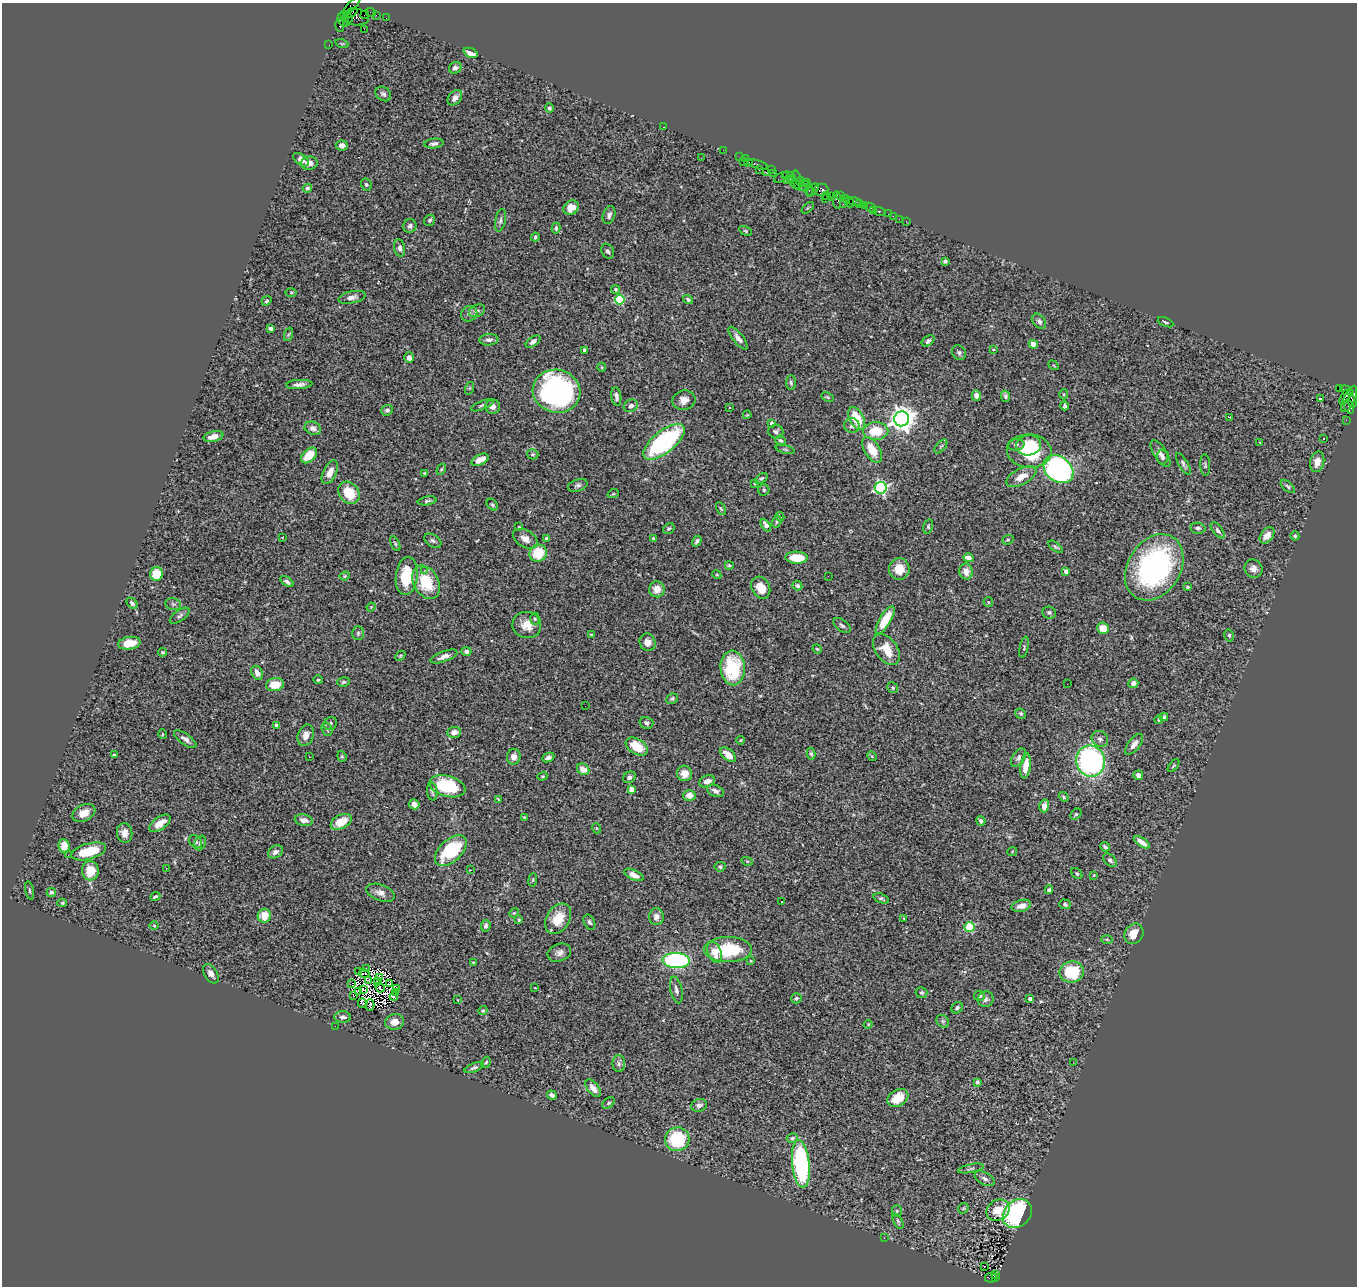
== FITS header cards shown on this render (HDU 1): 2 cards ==
NAXIS1  =                 1355
NAXIS2  =                 1284

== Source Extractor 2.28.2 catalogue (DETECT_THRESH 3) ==
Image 1355 x 1284 px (HDU 1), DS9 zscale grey, 1 PNG px = 1 image px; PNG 1359 x 1288 px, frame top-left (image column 1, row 1284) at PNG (2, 3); each listed source drawn as its Kron ellipse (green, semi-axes under 4 px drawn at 4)
Background 1.56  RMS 0.061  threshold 0.182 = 3 sigma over >= 5 px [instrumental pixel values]
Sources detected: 410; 9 with non-positive FLUX_AUTO (blend fragments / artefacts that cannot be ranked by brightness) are neither listed nor drawn; the other 401 listed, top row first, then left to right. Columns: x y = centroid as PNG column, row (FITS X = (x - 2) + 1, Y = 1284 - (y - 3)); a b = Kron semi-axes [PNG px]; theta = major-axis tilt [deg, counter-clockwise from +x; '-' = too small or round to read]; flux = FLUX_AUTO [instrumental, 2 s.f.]
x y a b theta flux
352 6 12 3 47 68
371 12 5 2 - 94
350 13 8 3 30 280
344 15 3 3 - 85
365 15 4 2 - 84
376 15 2 2 - 23
356 17 13 8 -3 590
349 18 4 3 - 270
386 18 2 2 - 29
343 20 7 5 -57 410
340 26 6 3 -83 210
364 29 2 2 - 3.6
342 44 6 4 -19 5.2
329 45 2 2 - 21
471 53 7 4 -23 37
455 68 6 5 - 19
383 94 8 6 -37 13
455 98 8 6 49 17
549 108 4 4 - 8.9
663 127 3 2 - 35
434 144 9 5 6 14
342 145 6 5 - 17
723 150 2 2 - 30
740 157 2 2 - 28
701 158 2 2 - 2.7
746 159 3 2 - 68
301 160 9 5 -36 17
743 162 2 2 - 150
749 162 3 2 - 62
309 163 8 6 6 25
758 165 10 3 -16 250
772 169 4 3 - 110
759 170 3 2 - 94
766 172 3 2 - 130
774 173 3 2 - 31
785 176 4 2 - 63
789 176 7 3 -26 200
781 177 8 3 27 140
788 180 5 2 - 180
797 180 10 3 -77 180
800 182 5 3 - 230
795 183 8 2 -50 210
807 183 4 2 - 220
366 184 6 5 - 6.5
804 186 6 3 37 170
307 188 5 4 - 8.1
809 189 6 3 87 500
813 190 7 3 52 260
821 190 7 6 - 600
827 195 2 2 - 49
831 196 2 2 - 82
840 196 3 2 - 82
825 198 3 2 - 14
845 199 3 2 - 89
837 200 9 3 -84 280
854 201 6 3 -20 350
849 202 5 3 - 190
843 204 2 2 - 60
860 204 3 3 - 85
864 205 3 3 - 88
870 207 6 3 -23 71
571 208 8 7 - 41
808 208 7 3 45 3.9
873 211 2 2 - 20
879 211 6 3 -20 180
888 214 2 2 - 19
609 215 9 6 71 13
893 216 2 2 - 13
899 219 2 2 - 16
430 220 6 5 - 9.8
500 220 11 5 78 12
906 221 3 2 - 10
410 226 7 6 - 12
556 228 6 3 77 7.8
746 231 7 4 -27 4.8
535 237 4 3 - 6.5
400 248 9 5 -80 14
608 251 8 5 -65 11
945 261 4 3 - 7.8
616 289 4 4 - 5.5
291 292 6 4 1 4.9
352 297 14 6 11 21
688 299 5 4 - 8
620 300 5 5 - 290
267 301 5 3 - 6.1
477 311 8 5 26 12
469 314 8 7 - 14
1039 321 8 6 -54 12
1165 322 8 3 -24 5.9
270 328 4 3 - 8.3
289 334 7 4 70 6.9
738 338 14 5 -52 19
489 340 9 5 4 16
928 341 7 5 37 12
533 342 8 4 35 13
1033 344 4 4 - 67
993 349 3 3 - 3.8
584 350 3 3 - 19
959 353 8 6 -49 11
409 358 5 4 - 18
1053 365 5 3 - 3.8
602 367 4 4 - 3.9
791 383 7 5 -87 8.2
299 384 13 4 4 18
470 388 6 4 71 5.1
1339 388 4 3 - 840
1347 390 7 3 -24 96
557 391 24 21 -15 1100
1063 394 5 3 - 4.4
616 396 9 5 -81 15
976 396 5 4 - 19
1006 396 5 4 - 9.7
827 397 6 4 -27 5.9
1345 397 9 3 61 290
1320 399 3 2 - 3.1
1349 399 14 5 65 560
684 400 11 9 11 33
1352 402 6 4 -87 300
482 405 12 4 23 10
631 406 7 6 - 19
1065 406 4 3 - 11
493 407 7 7 - 23
729 407 3 3 - 11
1349 407 7 4 -68 320
387 410 6 5 - 11
747 415 4 3 - 3.3
1229 417 3 2 - 5.4
857 418 12 7 -62 120
902 419 7 7 - 4000
1346 420 2 2 - 22
771 423 4 3 - 14
852 426 7 7 - 16
313 428 8 6 -23 26
876 431 12 8 0 120
776 432 7 7 - 12
213 437 10 5 13 31
1323 439 2 2 - 3.6
781 440 6 4 -37 7.1
664 442 25 11 39 630
1260 442 3 3 - 5.8
1016 445 8 5 6 12
1029 445 12 10 10 100
941 446 8 3 48 6
785 449 10 3 -15 6
872 450 14 7 -58 86
1029 451 22 16 -4 250
1160 453 15 6 -57 23
533 454 6 5 - 7.2
309 455 9 6 42 78
1162 457 7 5 -88 12
480 460 9 5 27 37
1317 462 10 7 77 39
1183 464 12 4 -59 12
1205 465 11 5 -88 8.1
441 469 6 4 59 4.3
1058 469 16 12 -38 980
330 472 13 6 64 37
425 473 4 3 - 4.1
1021 477 16 8 27 50
761 478 7 4 35 7.1
754 483 3 3 - 5.9
578 485 10 6 19 11
1288 486 8 4 -42 8.9
881 488 6 6 - 750
764 490 5 5 - 7.4
349 493 12 9 -50 110
613 494 6 3 18 4.1
427 501 9 4 10 9
492 505 7 4 -49 6.2
721 509 7 3 -62 5.3
780 517 5 4 - 5.1
777 522 6 4 68 7
766 525 7 4 -58 32
519 527 4 3 - 3.2
928 527 7 5 76 7.2
1198 528 7 5 -9 10
669 529 6 4 32 7.1
1218 530 9 4 -52 12
1267 535 9 6 52 34
1295 536 4 4 - 6
282 537 3 2 - 3.2
547 538 4 3 - 20
525 539 13 8 -30 29
653 539 4 3 - 13
1008 540 6 4 20 5.6
433 541 9 6 -32 10
697 541 6 3 58 9.9
395 543 8 4 -63 6.3
1055 547 8 4 -38 7.4
538 553 9 8 - 120
797 558 11 6 -2 100
969 558 5 4 - 44
729 565 4 4 - 5.8
1154 567 35 26 58 820
899 569 10 10 - 78
1253 569 9 8 - 24
424 571 3 2 - 13
966 571 8 6 -80 35
1066 572 4 4 - 31
156 574 7 6 - 88
717 575 4 3 - 3.9
345 576 5 3 - 5.3
407 576 19 11 84 150
828 576 2 2 - 7
287 582 7 4 -35 12
426 582 18 12 -62 140
797 586 5 4 - 7.6
1188 587 4 3 - 6.6
761 588 11 9 -62 70
657 589 8 7 - 43
988 602 5 4 - 4.7
132 603 6 4 -49 11
173 604 8 6 -12 9.4
371 607 4 3 - 3.5
1049 612 7 6 - 8.8
180 616 11 5 35 11
535 619 6 4 -89 6.6
885 620 16 5 59 120
527 625 14 13 - 53
842 625 10 5 -38 11
1103 628 6 5 - 59
358 633 7 5 90 7.4
591 635 4 3 - 4.5
1229 635 6 4 -78 6.7
648 642 9 8 - 33
129 643 11 6 9 55
1024 647 11 3 78 6.5
817 649 5 4 - 3.7
887 649 17 11 -56 74
466 651 5 4 - 14
162 652 4 4 - 4.6
400 656 6 4 45 5.2
444 656 14 5 21 26
733 668 17 12 -86 270
257 673 7 5 -66 29
318 680 4 4 - 4.4
343 682 6 4 16 7.1
1133 683 5 4 - 15
1067 684 2 2 - 5.1
275 685 9 6 10 81
893 688 6 5 - 6.5
672 699 6 5 - 7.5
585 706 2 2 - 3.1
1021 714 5 5 - 7
1164 717 4 3 - 8.2
1159 720 4 3 - 4.6
646 723 7 6 - 11
330 724 7 6 - 9.3
276 725 3 3 - 10
327 729 7 5 -71 7
454 732 7 5 4 21
162 734 5 3 - 3.4
306 735 11 7 70 28
185 739 13 5 -36 20
1100 739 9 7 -41 16
740 740 4 3 - 4.1
1134 744 12 6 51 25
637 747 12 7 -31 97
811 754 6 4 -78 7.3
114 755 3 3 - 4.9
728 755 9 5 -40 44
342 756 5 4 - 5.2
872 756 5 4 - 4.7
309 757 2 2 - 2.7
514 757 8 6 83 24
548 758 6 4 23 13
1018 758 10 6 57 12
1090 761 15 14 - 840
1026 766 12 5 81 46
1173 766 7 3 51 5.3
583 769 6 5 - 46
684 773 8 7 - 36
1138 775 5 4 - 23
542 776 5 4 - 4.3
629 777 7 5 28 15
707 781 8 5 24 31
447 786 18 10 -15 230
632 789 4 4 - 82
715 791 9 5 -24 19
432 792 9 5 -84 9
689 795 6 5 - 36
1064 797 5 4 - 7.1
498 799 3 2 - 3.2
414 804 5 4 - 19
1044 806 6 4 76 28
84 813 12 8 26 42
1076 814 6 4 44 5.8
524 817 4 3 - 3.6
304 820 9 6 -11 22
981 821 5 4 - 14
341 822 11 7 28 67
160 823 12 6 36 42
596 828 5 3 - 3.4
125 833 10 7 -83 28
196 841 7 5 -48 9.5
1142 842 9 4 -34 30
200 843 8 5 63 9.7
64 846 7 5 -83 47
1105 847 5 3 - 8.6
89 851 18 8 15 110
451 851 19 11 43 240
275 852 8 6 31 17
1012 852 5 3 - 3.4
68 855 2 2 - 31
1110 860 8 5 -48 11
747 861 6 3 -17 5.1
720 867 6 5 - 7.5
166 869 2 2 - 3.5
471 870 3 2 - 8.7
90 871 10 8 -86 77
1077 873 6 4 -49 6.4
634 875 10 5 -25 29
1094 875 4 2 - 2.2
533 880 7 3 82 4.7
1049 890 4 3 - 8.7
30 891 9 4 -78 6.7
51 892 4 4 - 14
380 893 15 8 -20 27
155 896 5 3 - 5.9
881 898 8 4 -19 7.6
782 901 3 2 - 4
62 903 5 4 - 5.5
1065 904 6 5 - 8.2
1021 906 10 6 14 27
514 913 5 4 - 4.4
264 916 7 6 - 63
656 917 8 7 - 20
904 918 3 3 - 4.3
558 919 16 11 58 88
519 920 4 4 - 7.5
589 922 8 5 -62 8.5
154 926 4 3 - 3.6
486 926 6 5 - 13
970 927 5 5 - 180
1134 934 11 9 56 57
1107 939 5 3 - 4.2
728 950 24 12 0 210
715 952 11 6 -68 53
559 953 12 8 20 23
676 961 13 7 -2 610
751 961 3 3 - 3.5
473 962 4 3 - 2.8
367 969 2 2 - 3.6
359 972 2 2 - 1.1
1072 972 12 10 6 220
211 974 11 6 -58 20
364 974 5 2 - 0.044
379 978 3 2 - 1.1
369 980 3 2 - 2.9
377 981 3 2 - 7.8
352 984 2 2 - 2.6
390 984 4 3 - 4.8
380 988 5 2 - 3.5
535 988 3 2 - 2.3
363 989 4 2 - 0.8
396 989 3 2 - 2.3
676 990 13 5 -78 16
358 991 4 3 - 2.5
396 993 3 2 - 4
921 993 6 5 - 6.6
353 995 3 2 - 5.6
394 996 4 4 - 12
979 996 5 5 - 10
796 998 5 5 - 8.4
986 999 8 7 - 12
1030 999 4 3 - 27
458 1000 3 2 - 3.2
362 1003 4 2 - 5.8
370 1005 6 2 -88 3.8
957 1008 6 5 - 7.6
483 1011 5 4 - 5.9
343 1017 8 5 -3 16
943 1021 7 5 -44 9.5
395 1022 9 7 13 34
868 1024 4 4 - 4.5
335 1026 2 2 - 49
486 1062 6 4 61 6.2
1073 1062 2 2 - 5.5
619 1064 8 6 -90 13
474 1067 10 4 22 10
977 1082 4 4 - 13
593 1088 10 5 -51 31
552 1095 5 4 - 17
898 1098 11 8 32 79
609 1103 7 5 39 8.4
699 1105 8 6 15 19
792 1138 5 5 - 7.8
677 1139 12 12 - 220
801 1164 24 9 -84 560
971 1168 13 4 11 8.5
985 1179 11 6 -29 15
963 1208 6 4 44 5.3
998 1210 12 10 32 72
897 1211 5 5 - 6.1
1017 1214 16 13 45 510
898 1221 8 3 -63 6
884 1238 2 2 - 7.3
984 1267 2 2 - 4.8
996 1274 3 2 - 130
991 1278 6 4 8 440
995 1278 4 2 - 100
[9 non-positive-flux detections neither listed nor drawn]